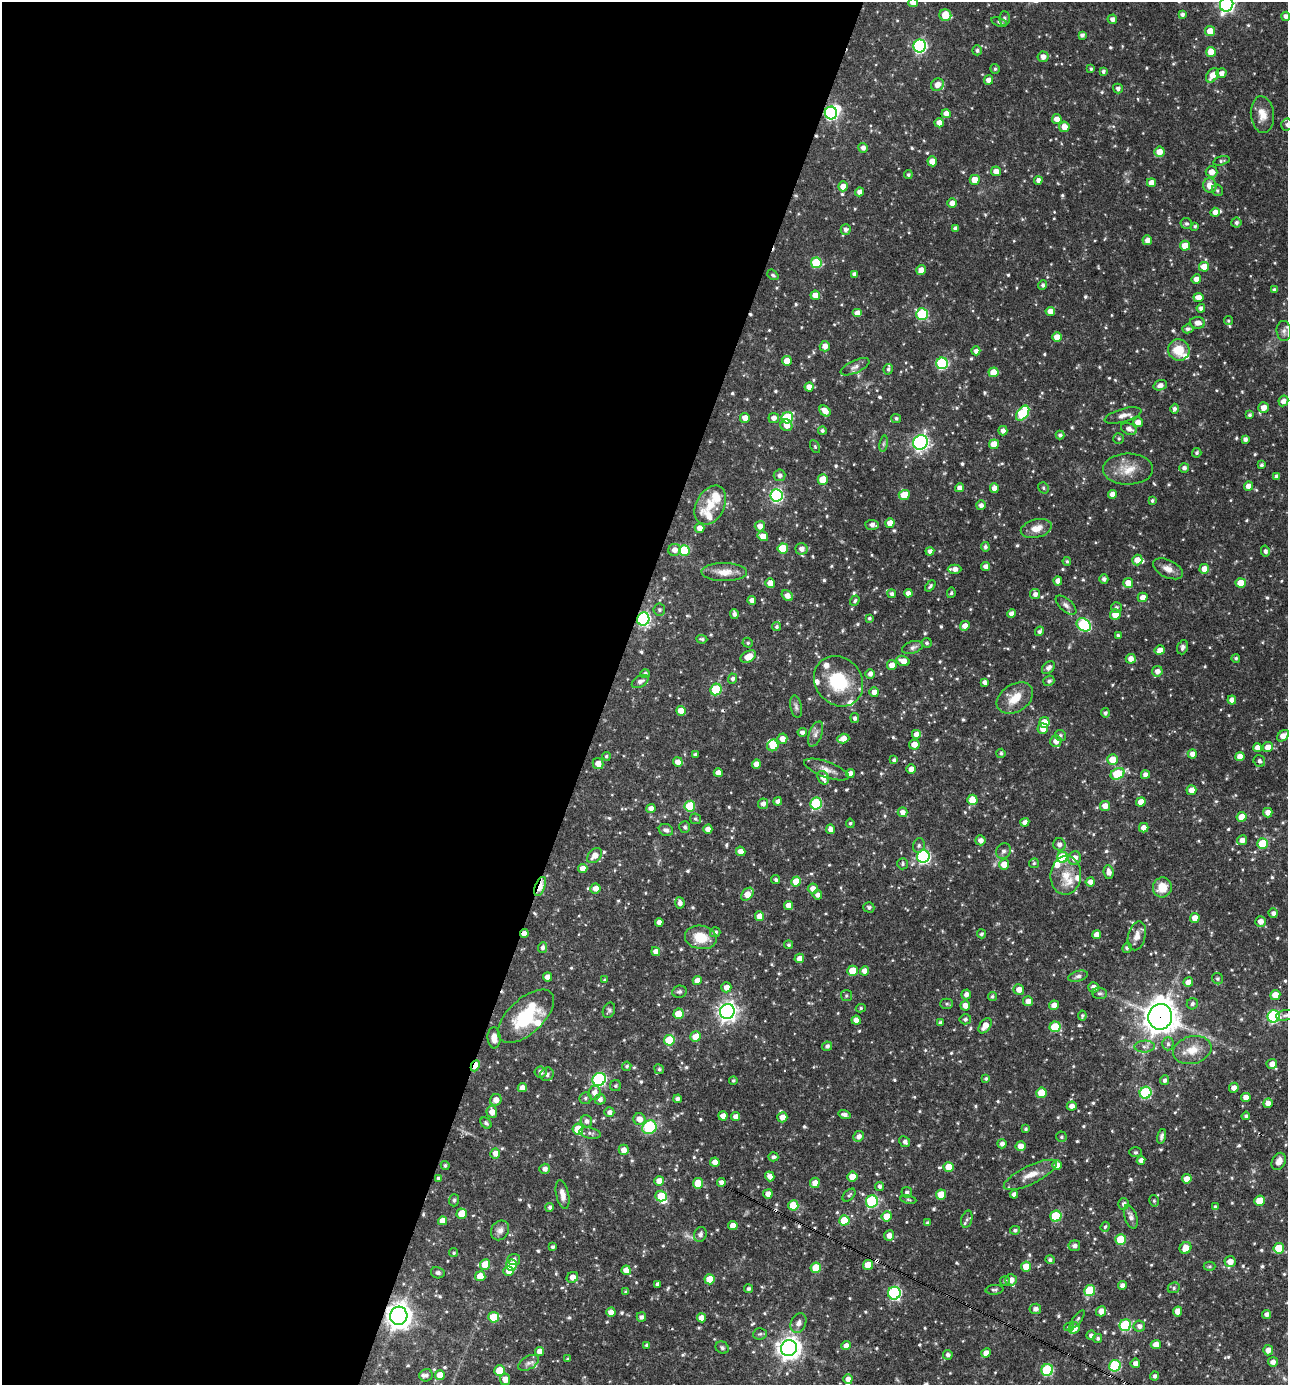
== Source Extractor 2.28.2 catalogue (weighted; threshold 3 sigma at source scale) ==
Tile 5 of 4 x 4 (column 1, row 2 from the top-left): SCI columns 270-1555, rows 2768-4150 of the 5550 x 5536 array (HDU 1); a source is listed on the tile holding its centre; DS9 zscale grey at full resolution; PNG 1290 x 1387 px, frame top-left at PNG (2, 2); each listed source drawn as its Kron ellipse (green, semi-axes under 4 px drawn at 4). Shown black and unused: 47% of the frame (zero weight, under 3 of 4 exposures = <1% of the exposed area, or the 3 px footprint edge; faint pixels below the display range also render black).
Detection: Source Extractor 2.28.2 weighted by HDU 2 'WHT'; one run over the whole footprint, this tile lists its part. Background 0.0649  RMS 0.0036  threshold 0.016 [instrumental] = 3 sigma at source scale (4.5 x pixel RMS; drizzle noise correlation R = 1.50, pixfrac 1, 0.05/0.05 arcsec/px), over >= 5 px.
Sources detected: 757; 2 too faint to see at this stretch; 2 inside a brighter object's white glare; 6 cosmic-ray / hot-pixel residue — neither listed nor drawn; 19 inside a brighter listed object's ellipse — not listed separately; of the other 728, all 500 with FLUX_AUTO >= 0.561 (the completeness limit of this list) listed and drawn (228 fainter detections not listed), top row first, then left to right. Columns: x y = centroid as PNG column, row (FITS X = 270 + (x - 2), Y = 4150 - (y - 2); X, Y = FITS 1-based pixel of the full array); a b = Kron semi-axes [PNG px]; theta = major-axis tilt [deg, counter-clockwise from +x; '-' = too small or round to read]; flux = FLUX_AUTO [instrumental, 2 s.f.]
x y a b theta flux
913 3 4 4 - 2.6
1227 4 7 6 - 94
1182 14 4 4 - 1
945 15 6 5 - 6.5
1286 16 4 4 - 1.5
1004 18 7 5 -89 0.79
1112 19 5 4 - 1.5
999 22 8 4 -18 0.76
1210 31 5 5 - 4.3
1082 35 4 4 - 1.2
920 46 6 6 - 59
977 50 5 5 - 0.88
1211 52 5 5 - 5.1
1043 57 5 5 - 2.1
995 69 5 5 - 0.66
1091 69 3 3 - 0.61
1103 71 4 3 - 0.91
1221 73 5 4 - 1.8
1212 75 8 5 57 3.3
988 80 5 4 - 2.6
937 85 7 6 - 3
1118 89 5 4 - 1
831 113 6 6 - 63
946 114 4 4 - 2.3
1262 115 18 11 -84 4.3
1057 119 5 5 - 2.5
939 123 5 4 - 2.3
1287 125 6 5 - 0.85
1064 127 5 5 - 2.9
863 148 5 5 - 1.6
1159 152 5 5 - 3.4
932 161 5 5 - 4.2
1221 161 8 4 14 0.64
996 171 5 5 - 2.5
1212 172 6 5 - 2.8
908 175 4 4 - 0.67
975 180 5 5 - 5
1038 180 4 4 - 1.5
1151 183 4 4 - 2.7
1210 185 7 6 - 3.3
843 186 5 5 - 2.7
1217 190 6 5 - 0.67
860 192 4 4 - 2.2
952 203 5 4 - 2.6
1215 212 5 4 - 2.6
1236 222 5 5 - 1
1186 224 6 5 - 0.74
1195 226 4 3 - 0.57
955 228 4 4 - 1.1
846 230 5 5 - 1.1
1147 240 5 4 - 2.1
1185 246 5 5 - 4.3
816 263 5 5 - 18
1204 267 5 5 - 4.8
921 270 5 4 - 2.3
854 274 4 4 - 1.1
773 275 6 4 -41 0.71
1196 279 5 4 - 2.4
1043 285 5 4 - 0.87
1274 290 3 3 - 0.85
815 295 4 4 - 3.2
1198 297 5 4 - 2.5
1201 308 4 4 - 1.4
1050 311 4 4 - 2.7
858 313 5 4 - 3.9
922 314 6 6 - 27
1228 321 4 4 - 0.57
1197 323 8 5 -5 2.3
1188 329 5 4 - 0.89
1284 331 10 7 -84 1.4
1057 337 5 5 - 4.1
825 346 5 5 - 2.3
1179 350 11 10 - 7.5
976 351 4 4 - 1.5
787 361 5 4 - 4
942 363 6 6 - 34
855 367 15 6 24 1.7
888 369 5 4 - 0.66
994 372 5 5 - 6.1
1160 385 7 5 19 1.7
809 387 4 4 - 2.5
1283 401 5 4 - 2.2
1263 407 5 5 - 2.9
1174 409 5 4 - 0.98
825 411 6 4 -44 3
1023 413 8 5 53 24
1123 415 19 6 15 2.3
1249 415 4 3 - 0.74
745 418 5 5 - 2.6
774 418 5 5 - 1.8
787 418 6 5 - 25
896 418 5 4 - 0.7
1138 422 5 4 - 2.6
786 425 6 5 - 2.4
1129 429 8 5 -24 1.8
822 430 4 4 - 0.79
1003 431 5 4 - 1.7
1060 435 4 4 - 0.9
1119 438 5 5 - 0.64
1245 439 4 4 - 1.3
920 442 7 7 - 100
884 444 8 4 81 0.67
994 444 5 5 - 5.8
815 447 7 4 -64 0.57
1197 453 5 4 - 0.74
1261 465 4 3 - 0.74
1184 468 5 4 - 1.2
1128 469 25 15 0 6.7
780 475 6 6 - 1.2
1277 476 4 4 - 1.3
823 479 5 5 - 6
1249 486 5 4 - 2.8
960 488 4 4 - 2.1
994 488 5 4 - 2.3
1043 488 6 5 - 0.65
1112 494 4 4 - 2.8
776 495 6 6 - 57
904 495 5 5 - 7.1
1152 501 4 4 - 0.62
710 505 21 14 62 7.2
981 505 5 4 - 1.4
890 523 5 4 - 3.3
872 525 7 5 -5 1.6
760 526 5 5 - 2.7
699 528 5 5 - 2.3
1036 528 16 9 14 4
763 536 6 4 -31 3.6
985 547 5 4 - 0.85
783 548 5 5 - 10
801 549 6 6 - 2
674 550 6 6 - 2.1
684 550 5 5 - 16
930 551 4 4 - 1.3
1265 551 5 4 - 1
1137 560 5 5 - 3
1067 561 4 4 - 0.56
986 566 4 4 - 1.9
954 569 7 4 0 2.1
1168 569 16 8 -26 3
1204 569 5 5 - 3.6
724 572 23 9 -1 4.5
1104 579 4 4 - 1.1
1058 581 4 4 - 2.4
770 583 5 4 - 2.7
1128 583 5 5 - 3.5
1241 583 5 5 - 6.1
930 586 6 4 50 0.73
908 593 4 4 - 2
951 593 5 4 - 0.63
892 594 4 4 - 1.2
1035 594 5 5 - 1.4
787 596 6 4 -35 2.5
1143 597 5 4 - 2.5
752 600 4 4 - 2.2
855 601 5 4 - 0.65
1066 605 12 6 -41 1.4
1116 608 5 5 - 0.92
659 610 6 6 - 0.8
1012 613 4 4 - 1.7
734 614 5 4 - 1.2
1115 615 5 5 - 4.1
869 618 4 3 - 0.6
643 619 6 6 - 57
1084 625 8 6 -36 34
965 626 5 4 - 3
777 627 5 4 - 0.75
1039 631 5 4 - 0.98
1118 635 3 3 - 0.71
702 639 5 3 - 0.63
748 643 5 5 - 0.6
927 643 5 5 - 0.69
913 647 11 6 18 1.3
1183 647 7 5 71 1.1
1160 650 5 4 - 2.1
748 657 8 5 30 4.3
1236 658 4 4 - 0.61
1131 659 5 5 - 2.4
903 661 7 5 -19 3.1
892 665 5 5 - 2.7
1048 668 7 5 42 1.6
1157 671 5 5 - 2
645 674 5 4 - 1.1
870 674 5 4 - 1.7
732 679 5 4 - 0.93
640 681 9 6 29 1.6
839 681 27 23 -50 17
1049 681 6 5 - 0.85
984 682 4 4 - 1.1
716 689 6 5 - 19
874 692 5 4 - 2.2
1015 698 20 13 32 6.8
1232 700 4 4 - 2.5
796 707 11 5 -80 1.1
681 711 5 5 - 4.5
1105 713 5 4 - 0.87
855 718 5 4 - 0.94
1044 722 5 5 - 5.7
1043 729 5 5 - 3.2
802 732 4 4 - 1.3
815 734 13 6 69 1.7
916 734 5 5 - 2.4
1060 735 6 5 - 0.76
1283 736 7 4 41 2.9
782 739 5 5 - 2.6
843 739 6 4 18 2.8
1056 741 5 5 - 2.6
914 744 5 5 - 2.9
773 745 6 5 - 5.5
1268 747 5 5 - 3
1257 748 4 4 - 2.2
1001 753 4 4 - 0.7
695 754 4 3 - 0.76
1192 754 4 4 - 2.3
606 756 4 4 - 0.64
1240 756 4 4 - 2.7
1112 759 5 5 - 5.4
894 760 4 4 - 0.94
1259 761 6 5 - 1.2
678 762 5 5 - 2.4
598 764 5 5 - 2.8
756 764 4 4 - 2.8
827 769 23 8 -20 3.1
911 769 4 4 - 2.7
718 773 4 4 - 2.8
850 773 4 4 - 2
1118 774 7 5 27 18
1145 775 4 4 - 1.7
823 778 7 5 -63 2.8
1191 790 5 5 - 2.8
972 800 5 5 - 5.2
778 801 4 4 - 1.5
1141 802 5 4 - 3.3
816 803 6 5 - 28
763 804 5 5 - 1.7
690 806 5 5 - 16
1105 806 5 5 - 2.9
651 808 4 4 - 1.9
902 812 5 5 - 1.9
1268 813 5 4 - 2.5
1242 817 5 5 - 4.7
695 819 5 5 - 0.71
1025 822 4 4 - 1.6
850 823 5 4 - 0.61
685 827 6 5 - 0.93
1144 828 5 5 - 2.5
708 829 4 4 - 2.6
831 829 5 4 - 2.4
666 830 7 6 - 1.3
980 840 5 5 - 1.8
1242 840 5 5 - 2.4
1059 844 6 6 - 1.7
1263 844 5 5 - 13
919 845 7 5 75 0.79
741 851 5 4 - 2.2
1003 851 8 7 - 1.1
594 856 9 6 45 3.3
923 856 6 6 - 60
1062 857 5 5 - 20
1075 858 7 6 - 2.8
1034 863 5 5 - 0.57
903 864 5 5 - 0.74
1004 864 5 5 - 4.3
583 869 4 4 - 3.1
1109 872 7 5 -82 2.1
1066 875 19 15 85 6.1
776 880 4 4 - 0.77
796 882 5 5 - 5.7
1090 882 4 4 - 1.8
540 886 10 5 67 9
1162 887 10 9 - 6.1
595 888 5 5 - 2.6
813 889 5 5 - 2.6
747 894 7 5 45 3.9
817 895 5 4 - 1.5
680 903 5 5 - 1.4
788 905 4 4 - 2.3
869 907 5 5 - 0.79
1273 913 5 4 - 1.2
759 916 5 4 - 3.2
1195 918 5 5 - 3
1260 921 5 5 - 2.5
659 922 4 4 - 2
715 932 5 5 - 1.1
524 934 4 4 - 2.5
981 934 4 4 - 0.64
1097 935 4 4 - 2.8
1137 936 15 8 76 3
701 937 16 11 -10 7.9
788 945 4 4 - 0.7
542 948 5 4 - 1.1
1127 948 5 4 - 0.96
656 952 4 4 - 2.3
799 958 5 4 - 2.3
853 971 5 5 - 7.7
864 971 4 4 - 2.8
1078 976 10 5 16 1.1
547 977 4 4 - 2.7
1218 979 6 5 - 0.81
605 980 4 3 - 0.67
697 981 4 4 - 2.9
1188 982 5 4 - 3.1
726 987 5 5 - 2.6
1094 987 5 5 - 2
1019 989 5 5 - 2.5
679 992 7 6 - 0.9
1100 993 7 6 - 0.92
966 994 5 4 - 1.5
846 995 5 5 - 0.63
1275 995 5 5 - 4
992 996 4 4 - 0.61
1028 1001 5 5 - 2.4
947 1004 6 5 - 0.65
1192 1004 6 5 - 0.91
1054 1005 5 4 - 2.5
965 1006 5 5 - 2.6
861 1008 5 4 - 0.61
609 1010 8 6 67 0.77
727 1011 7 7 - 170
679 1014 5 5 - 8
1285 1015 9 5 12 0.89
526 1016 34 17 43 20
1082 1016 5 4 - 0.6
1274 1016 6 6 - 43
1160 1017 13 12 - 530
965 1019 6 5 - 0.81
856 1020 4 4 - 2.5
940 1023 4 4 - 0.96
985 1026 8 5 54 3.6
1055 1027 5 5 - 12
695 1037 5 5 - 4.4
494 1038 10 6 -86 2.8
669 1040 5 5 - 12
1168 1044 6 5 - 0.98
827 1046 5 4 - 1.1
1145 1047 10 6 1 1.4
1192 1050 19 13 14 6.1
1272 1064 5 5 - 2.5
475 1066 6 4 65 7.9
627 1066 5 4 - 0.71
659 1069 5 4 - 0.75
540 1072 6 5 - 1.5
547 1074 7 6 - 1
599 1079 7 6 - 49
986 1079 4 4 - 0.67
733 1080 4 4 - 0.65
1165 1080 5 4 - 1
615 1086 5 5 - 0.63
522 1088 4 4 - 2.2
1234 1088 5 5 - 2
594 1093 7 6 - 2.1
1041 1093 5 5 - 8.8
1146 1093 6 6 - 31
1246 1097 4 4 - 2.5
585 1098 6 6 - 0.8
600 1099 5 5 - 1.4
678 1099 4 4 - 1.2
496 1100 6 5 - 2.6
1268 1103 5 4 - 2.3
1072 1106 5 4 - 1.8
492 1112 6 5 - 2.8
609 1112 5 5 - 1.5
844 1115 6 4 -18 1.5
723 1116 4 4 - 2.3
1246 1116 4 4 - 0.85
736 1117 4 4 - 2.3
782 1117 5 5 - 2.8
639 1119 6 6 - 3.4
586 1121 6 5 - 1.4
486 1123 6 5 - 0.77
649 1127 7 6 - 19
578 1129 5 5 - 9.2
1026 1129 4 3 - 0.67
590 1133 11 5 -12 1.2
859 1136 5 5 - 1.8
1162 1136 7 4 76 0.91
1061 1137 5 5 - 0.61
905 1142 6 5 - 1.1
1002 1144 4 4 - 1.4
1021 1146 5 5 - 3.1
624 1150 5 5 - 2.6
1136 1152 6 5 - 0.67
495 1153 5 5 - 2.6
773 1157 5 4 - 1
1141 1160 4 4 - 1.9
1279 1161 9 6 62 2.6
715 1162 4 4 - 2.8
445 1165 4 4 - 0.69
1057 1165 5 4 - 2.7
949 1167 5 5 - 5.9
545 1169 5 5 - 1.7
1030 1175 29 9 26 4.8
770 1176 5 4 - 2.3
852 1177 5 5 - 5.3
438 1178 4 3 - 0.7
1187 1179 5 4 - 3.3
659 1181 5 5 - 3
721 1182 4 4 - 1.7
698 1183 5 5 - 8
815 1183 5 5 - 2.6
880 1186 5 4 - 0.87
907 1192 5 5 - 0.92
768 1194 4 4 - 2.4
1014 1194 4 4 - 1.4
563 1195 14 6 -78 2.6
849 1195 8 5 45 0.7
941 1195 5 5 - 6.4
661 1196 6 5 - 11
454 1200 6 5 - 0.59
908 1200 8 4 -9 0.58
1154 1201 6 4 -76 0.56
1260 1201 5 5 - 7
872 1202 6 6 - 37
1124 1204 5 5 - 1.2
793 1205 5 5 - 9
550 1207 4 4 - 0.99
1215 1207 4 4 - 0.72
462 1214 5 5 - 7.3
887 1216 5 5 - 5.8
1056 1216 5 5 - 18
1131 1217 12 6 -70 1.7
967 1219 9 5 74 0.82
844 1220 5 5 - 11
443 1221 4 4 - 3
927 1223 4 4 - 0.71
733 1225 4 4 - 3.2
1105 1227 5 4 - 0.63
500 1230 10 8 57 1.8
1015 1230 5 4 - 0.7
700 1234 7 6 - 1.4
889 1235 5 5 - 2.4
1121 1239 5 5 - 12
1074 1246 6 5 - 1.4
553 1247 4 3 - 0.77
1185 1248 6 5 - 3.6
1279 1248 5 5 - 9.6
454 1253 4 4 - 0.58
514 1259 6 5 - 1.1
1050 1260 5 4 - 0.9
1230 1262 5 5 - 3.4
485 1265 5 5 - 7.3
511 1265 5 5 - 11
868 1265 5 5 - 5.5
1210 1266 6 4 1 0.56
1026 1267 5 5 - 4.9
816 1268 5 5 - 9.1
626 1270 4 4 - 3.3
509 1271 5 5 - 2.7
438 1273 7 5 -11 0.95
480 1276 5 5 - 6
572 1277 6 5 - 2.4
710 1279 5 5 - 7.6
1011 1280 6 5 - 2.4
1005 1281 5 5 - 0.57
657 1284 4 3 - 1
1122 1285 4 4 - 1.6
1174 1288 6 5 - 0.69
749 1289 4 3 - 0.8
995 1290 9 5 4 0.78
1090 1291 5 5 - 17
626 1292 4 3 - 0.57
894 1293 6 6 - 46
1035 1309 5 5 - 1.5
1101 1311 5 5 - 2.9
1178 1311 5 4 - 2.7
611 1312 4 4 - 2.6
1267 1314 5 4 - 1.4
399 1316 9 8 - 330
494 1317 5 5 - 12
641 1317 5 4 - 1.2
701 1318 4 4 - 2.8
1077 1319 11 3 52 0.67
798 1323 10 7 65 1.7
1125 1325 6 5 - 31
1139 1326 5 5 - 1.6
1069 1327 5 4 - 0.58
1074 1328 6 5 - 2.6
760 1334 7 5 6 0.74
1091 1335 5 4 - 1.2
1098 1338 5 4 - 0.71
647 1345 4 3 - 0.89
1156 1345 5 4 - 3.3
846 1346 5 4 - 2.4
722 1348 7 6 - 0.77
789 1348 8 8 - 260
1268 1350 5 5 - 2.4
540 1351 4 4 - 2.5
986 1353 5 4 - 2.4
948 1355 5 4 - 1.1
568 1359 4 4 - 0.63
1273 1362 5 4 - 1.6
528 1363 11 6 30 1.5
1135 1363 5 4 - 1.9
1115 1366 6 5 - 30
1047 1370 6 5 - 29
500 1371 5 5 - 9.6
426 1375 7 6 - 1.1
440 1375 5 5 - 4.9
1154 1376 4 4 - 1
505 1379 5 5 - 3.1
848 1379 5 4 - 2.3
Overlapping masked pixels (flux is a lower limit): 7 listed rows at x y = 831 113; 643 619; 540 886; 524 934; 1160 1017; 475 1066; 399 1316
Isophote crosses this tile's border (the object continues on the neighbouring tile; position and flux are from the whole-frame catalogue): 5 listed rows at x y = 913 3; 1227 4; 945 15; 1286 16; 1287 125